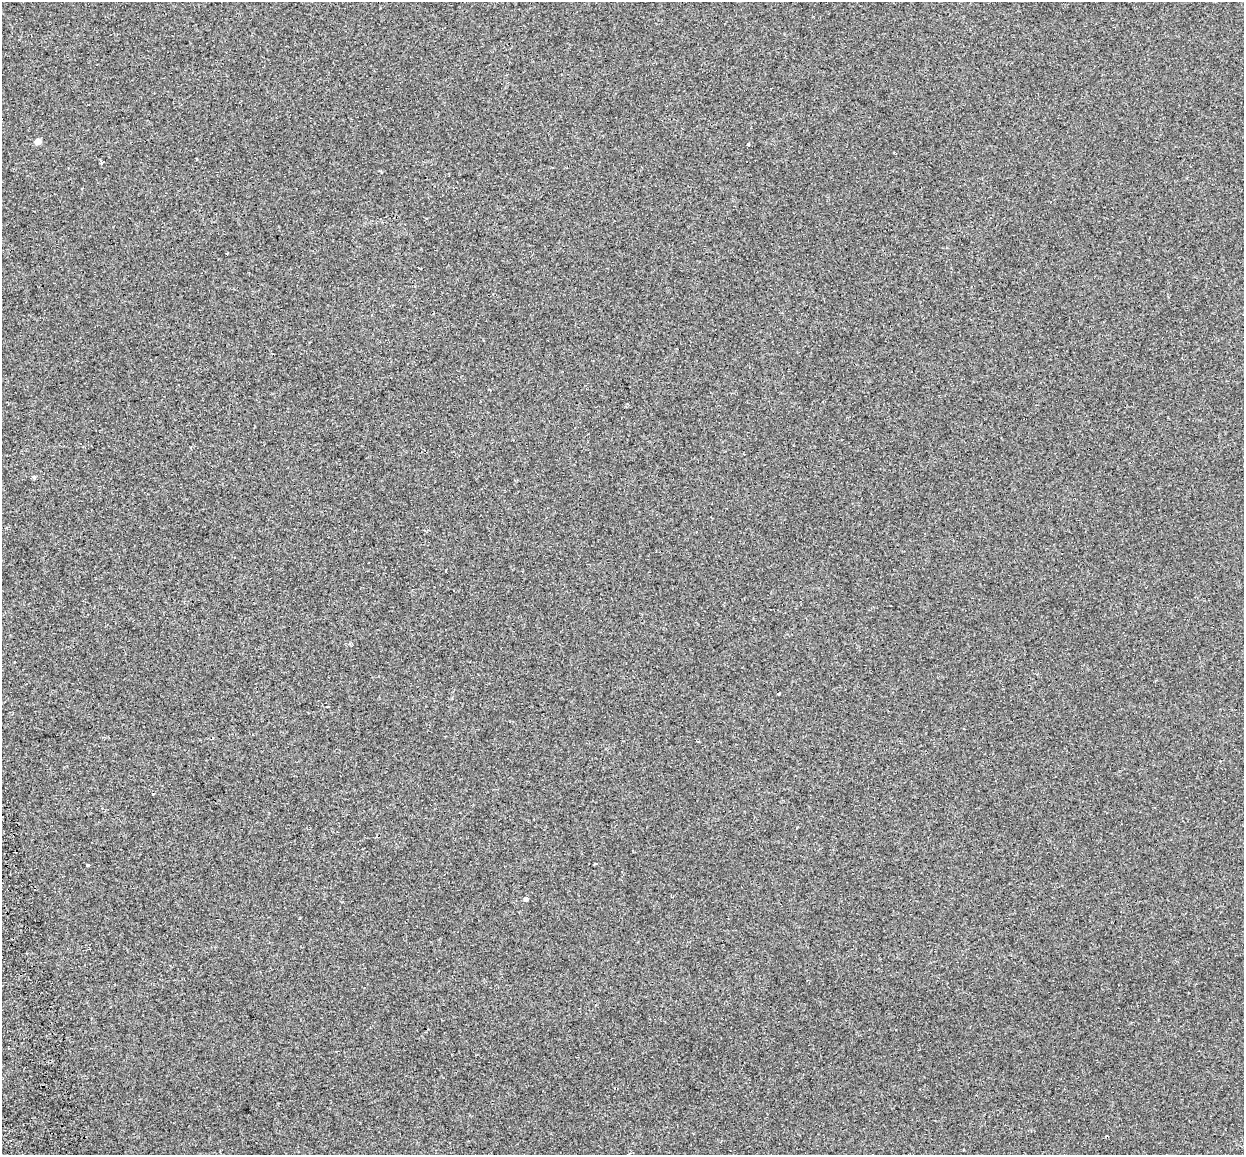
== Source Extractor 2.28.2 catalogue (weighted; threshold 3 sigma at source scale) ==
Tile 7 of 4 x 4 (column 3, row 2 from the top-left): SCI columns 2570-3811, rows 2480-3632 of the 5138 x 4912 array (HDU 1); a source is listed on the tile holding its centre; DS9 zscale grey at full resolution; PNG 1246 x 1157 px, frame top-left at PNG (2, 2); no overlay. Shown black and unused: <1% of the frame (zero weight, under 2 of 3 exposures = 7% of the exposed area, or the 3 px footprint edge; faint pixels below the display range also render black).
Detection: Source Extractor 2.28.2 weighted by HDU 2 'WHT'; one run over the whole footprint, this tile lists its part. Background -5.73e-04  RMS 0.0045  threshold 0.0204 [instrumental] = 3 sigma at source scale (4.5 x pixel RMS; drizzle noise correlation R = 1.50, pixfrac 1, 0.0396/0.0396 arcsec/px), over >= 5 px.
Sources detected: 8; all 8 listed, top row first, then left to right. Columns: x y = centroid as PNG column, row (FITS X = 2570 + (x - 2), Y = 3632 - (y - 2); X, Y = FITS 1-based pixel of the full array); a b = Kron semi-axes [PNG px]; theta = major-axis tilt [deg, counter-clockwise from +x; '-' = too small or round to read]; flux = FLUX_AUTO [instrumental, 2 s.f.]
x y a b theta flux
38 142 5 4 - 2.7
748 144 3 3 - 3.3
102 162 4 3 - 0.9
34 477 4 4 - 0.64
779 694 3 3 - 0.91
596 864 4 2 - 0.36
88 865 3 3 - 2.9
525 899 4 3 - 10